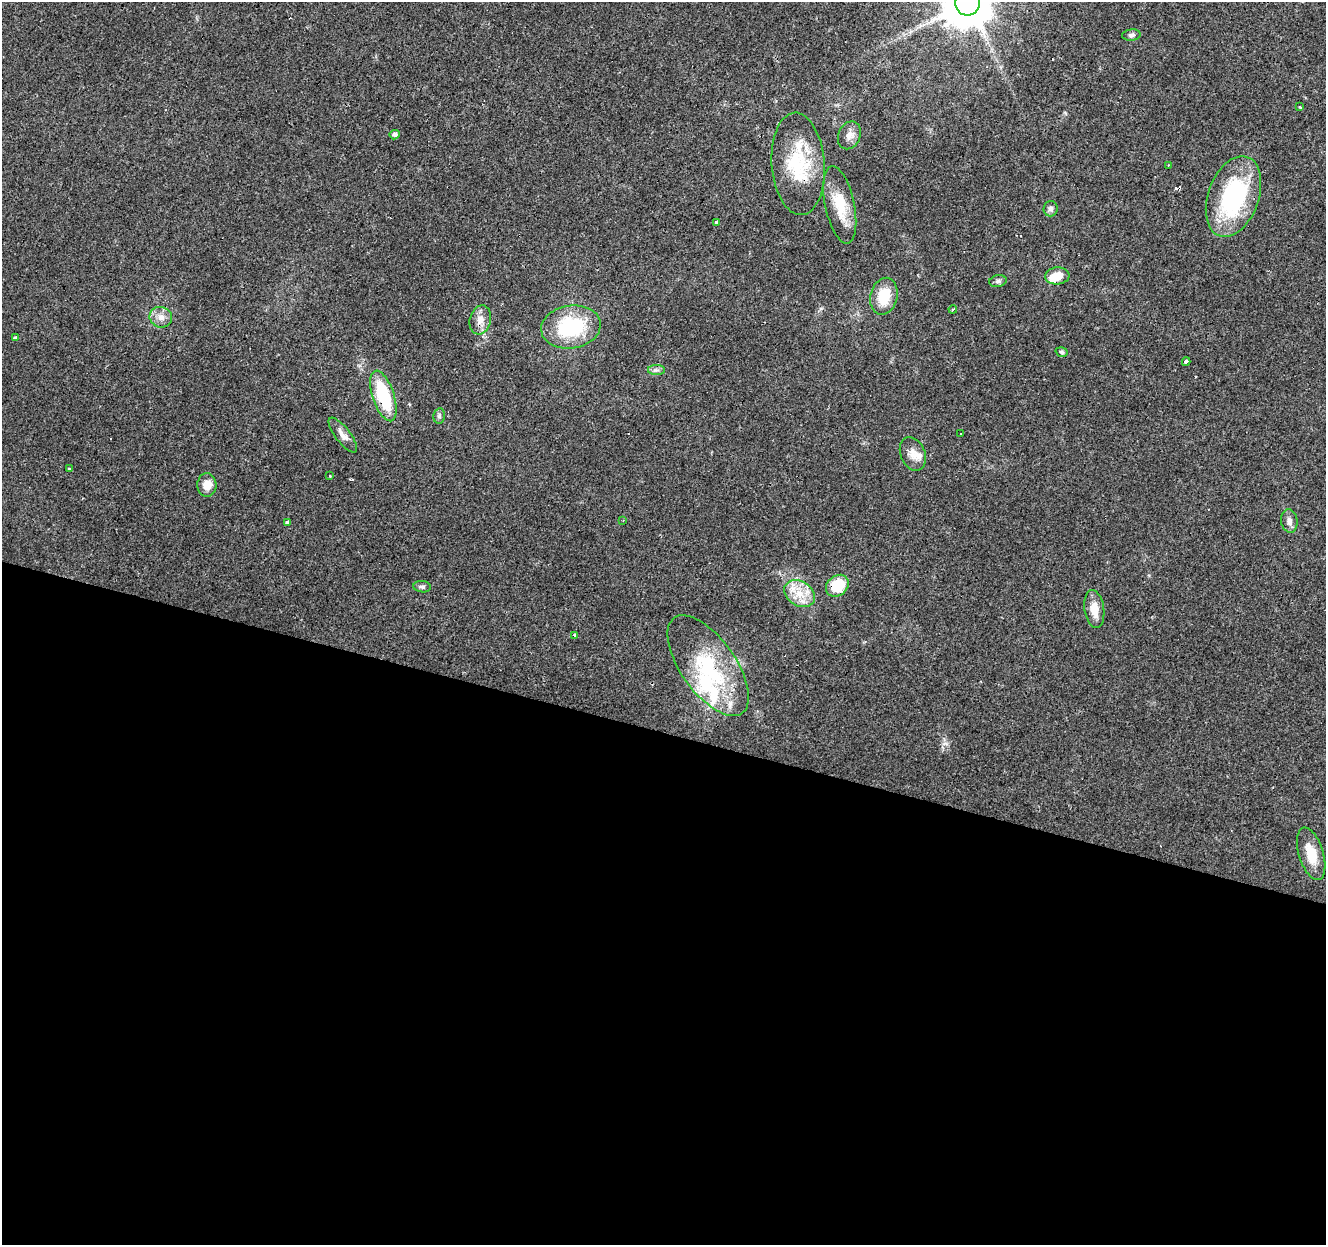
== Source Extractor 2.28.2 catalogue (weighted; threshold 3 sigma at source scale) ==
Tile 14 of 4 x 4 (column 2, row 4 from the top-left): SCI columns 1330-2653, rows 279-1521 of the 5300 x 5466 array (HDU 1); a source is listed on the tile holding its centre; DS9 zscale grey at full resolution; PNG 1328 x 1247 px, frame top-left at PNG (2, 2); each listed source drawn as its Kron ellipse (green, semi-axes under 4 px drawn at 4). Shown black and unused: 41% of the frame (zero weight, under 3 of 4 exposures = <1% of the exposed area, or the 3 px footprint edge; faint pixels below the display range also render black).
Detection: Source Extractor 2.28.2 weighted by HDU 2 'WHT'; one run over the whole footprint, this tile lists its part. Background 0.0156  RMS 0.0032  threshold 0.0144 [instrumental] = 3 sigma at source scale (4.5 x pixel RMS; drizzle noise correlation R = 1.50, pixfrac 1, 0.0396/0.0396 arcsec/px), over >= 5 px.
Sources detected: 50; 2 inside a brighter object's white glare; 6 cosmic-ray / hot-pixel residue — neither listed nor drawn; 2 inside a brighter listed object's ellipse — not listed separately; the other 40 listed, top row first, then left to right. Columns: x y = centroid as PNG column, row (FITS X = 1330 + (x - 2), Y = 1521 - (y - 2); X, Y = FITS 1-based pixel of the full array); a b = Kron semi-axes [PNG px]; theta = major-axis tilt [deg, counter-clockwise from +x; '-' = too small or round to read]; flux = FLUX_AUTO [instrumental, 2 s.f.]
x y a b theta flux
968 2 13 12 - 1600
1131 35 9 5 7 0.85
1300 107 3 3 - 0.27
395 135 5 4 - 1.1
849 135 14 11 66 2.4
798 164 51 26 -86 20
1168 165 2 2 - 0.24
1233 197 42 25 70 37
840 205 39 14 -78 9.9
1050 209 8 7 - 1.1
717 222 3 3 - 5.2
1057 276 12 8 4 4.8
998 281 9 6 10 0.89
884 296 19 13 75 9.5
953 309 4 3 - 0.42
161 317 11 10 - 2.5
480 320 15 10 75 3
571 327 30 21 9 23
16 337 4 3 - 2.3
1062 352 6 4 -17 0.58
1186 362 4 3 - 1.6
656 370 8 5 0 0.92
383 396 26 11 -72 18
439 416 7 5 79 0.67
960 434 3 3 - 0.53
343 435 21 7 -53 2.3
913 454 17 12 -67 3.2
69 469 3 3 - 3.8
330 476 3 2 - 0.24
207 485 12 9 -87 3.2
623 520 3 2 - 0.25
1289 521 12 8 -81 1.8
288 523 3 3 - 21
837 586 12 10 38 9.7
422 587 9 5 -6 0.81
799 594 16 12 -31 5.6
1094 609 19 9 -82 4.3
575 635 3 3 - 3.6
708 666 59 27 -55 28
1311 854 27 12 -73 7.2
Overlapping masked pixels (flux is a lower limit): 5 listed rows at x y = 798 164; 840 205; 383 396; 837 586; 708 666
Isophote crosses this tile's border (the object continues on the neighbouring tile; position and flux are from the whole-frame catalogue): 1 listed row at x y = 968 2